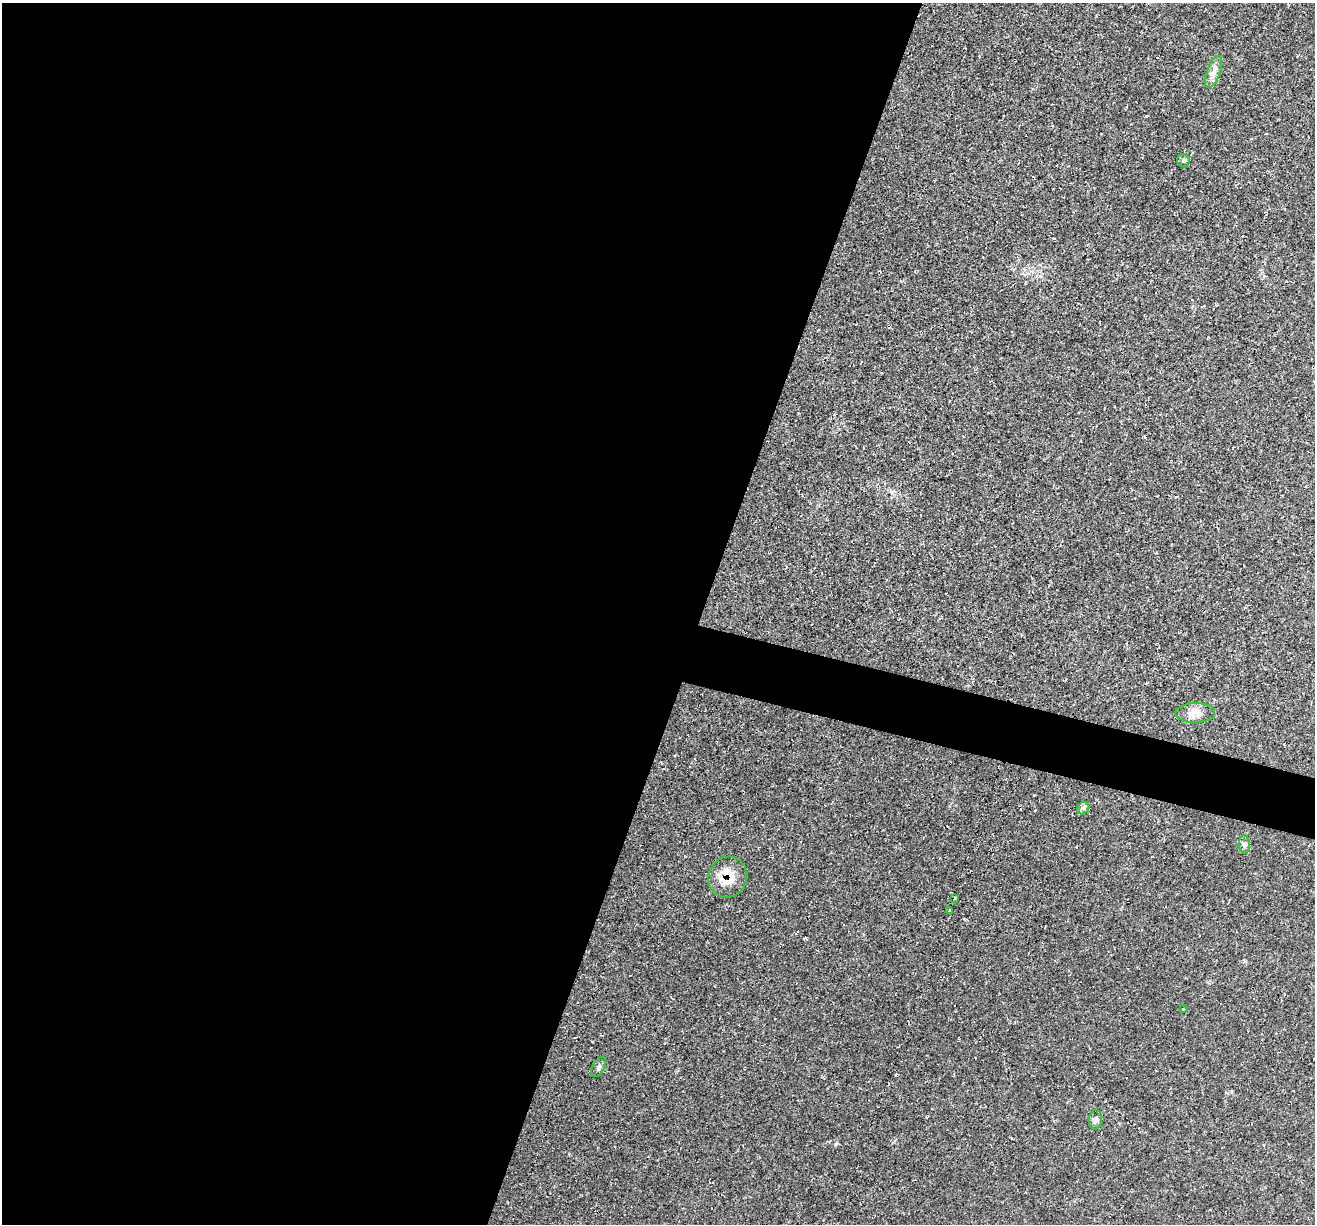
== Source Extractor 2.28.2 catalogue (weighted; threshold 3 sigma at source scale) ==
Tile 5 of 4 x 4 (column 1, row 2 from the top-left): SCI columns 1-1313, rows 2573-3794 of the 5255 x 5276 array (HDU 1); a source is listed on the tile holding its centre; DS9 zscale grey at full resolution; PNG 1317 x 1226 px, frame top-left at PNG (2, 3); each listed source drawn as its Kron ellipse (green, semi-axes under 4 px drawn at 4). Shown black and unused: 56% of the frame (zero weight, under 2 of 3 exposures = <1% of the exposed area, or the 3 px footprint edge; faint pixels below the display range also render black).
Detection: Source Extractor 2.28.2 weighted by HDU 2 'WHT'; one run over the whole footprint, this tile lists its part. Background 0.0231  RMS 0.0062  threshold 0.0277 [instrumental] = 3 sigma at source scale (4.5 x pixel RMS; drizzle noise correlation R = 1.50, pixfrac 1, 0.05/0.05 arcsec/px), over >= 5 px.
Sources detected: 11; all 11 listed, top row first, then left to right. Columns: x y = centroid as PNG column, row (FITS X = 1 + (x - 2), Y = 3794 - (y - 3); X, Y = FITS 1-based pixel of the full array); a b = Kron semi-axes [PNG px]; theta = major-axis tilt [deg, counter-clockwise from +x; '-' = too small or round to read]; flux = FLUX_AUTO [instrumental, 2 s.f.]
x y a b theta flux
1213 72 16 7 70 4.1
1184 160 6 6 - 1.3
1195 713 20 10 1 6.3
1083 808 7 5 43 1.4
1244 844 9 5 -88 1.7
728 877 21 19 59 15
954 898 3 3 - 1.9
949 911 4 3 - 2.3
1183 1009 2 2 - 0.43
599 1067 11 6 64 1.9
1095 1120 10 7 82 2.1
Overlapping masked pixels (flux is a lower limit): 1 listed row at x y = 728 877